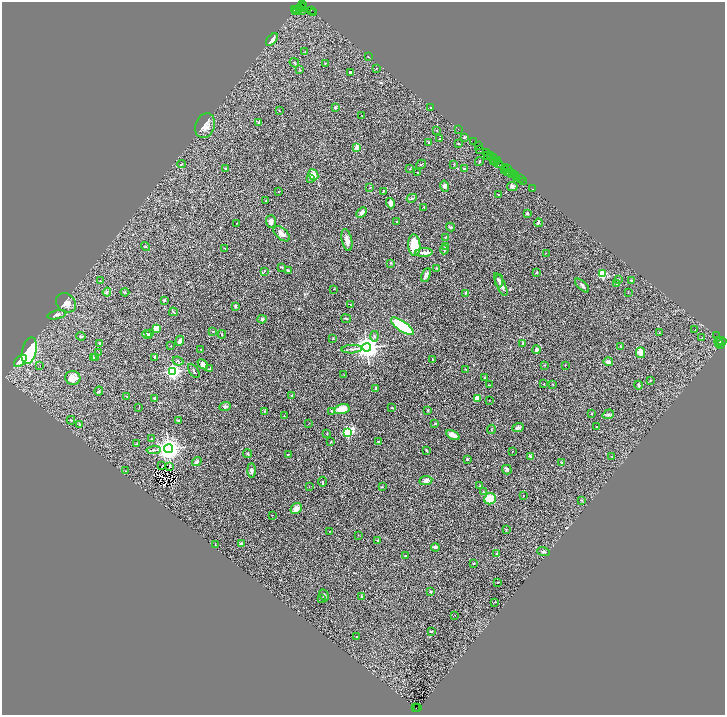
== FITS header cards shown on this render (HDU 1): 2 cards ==
NAXIS1  =                 1446
NAXIS2  =                 1426

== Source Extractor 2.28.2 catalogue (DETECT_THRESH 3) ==
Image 1446 x 1426 px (HDU 1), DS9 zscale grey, zoomed out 1/2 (1 PNG px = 2 x 2 image px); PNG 727 x 717 px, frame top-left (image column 2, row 1426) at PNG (2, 2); each listed source drawn as its Kron ellipse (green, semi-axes under 4 px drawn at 4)
Background 3.89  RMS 0.095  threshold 0.285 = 3 sigma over >= 5 px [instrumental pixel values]
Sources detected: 301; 49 cannot appear on this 1/2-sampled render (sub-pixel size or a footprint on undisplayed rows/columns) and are neither listed nor drawn; the other 252 listed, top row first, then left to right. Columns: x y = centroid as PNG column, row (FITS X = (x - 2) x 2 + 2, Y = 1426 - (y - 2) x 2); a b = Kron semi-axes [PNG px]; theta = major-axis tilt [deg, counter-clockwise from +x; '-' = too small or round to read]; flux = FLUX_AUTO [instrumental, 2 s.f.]
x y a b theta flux
303 4 3 2 - 200
301 7 5 3 - 890
303 7 2 2 - 500
295 9 2 2 - 460
300 9 2 1 - 860
297 10 2 1 - 470
303 10 4 2 - 1900
311 10 2 1 - 400
295 11 3 1 - 190
314 12 2 1 - 120
272 39 7 4 51 88
305 52 3 2 - 11
368 57 3 1 - 7.7
294 63 5 2 - 15
325 63 2 2 - 11
376 68 2 2 - 9.2
300 70 3 3 - 12
350 72 3 3 - 17
335 107 3 3 - 20
431 108 2 2 - 16
279 111 2 2 - 5.8
362 116 2 2 - 7.8
259 122 2 2 - 45
205 126 13 9 68 140
458 129 2 1 - 150
437 130 3 2 - 5.7
464 137 3 3 - 14
440 139 2 2 - 14
473 141 3 1 - 390
429 142 2 2 - 43
458 144 3 2 - 14
478 146 2 2 - 200
357 147 3 3 - 110
480 150 2 1 - 400
486 153 3 3 - 1000
487 156 3 2 - 390
490 156 4 3 - 820
494 158 4 1 - 1100
497 160 2 1 - 330
479 161 5 2 - 14
493 161 3 2 - 1300
495 162 3 2 - 550
499 163 4 3 - 1400
181 164 4 2 - 11
421 164 5 2 - 14
454 164 3 2 - 8
225 168 3 2 - 13
506 168 2 1 - 200
410 169 3 2 - 9.7
464 169 3 3 - 15
504 169 2 1 - 250
508 169 3 1 - 540
417 173 2 2 - 6.5
507 173 2 1 - 620
511 173 4 1 - 1100
513 173 2 1 - 530
313 175 6 5 - 160
513 175 3 1 - 550
515 175 2 1 - 240
516 177 4 2 - 410
311 178 3 3 - 17
520 179 3 2 - 320
523 182 2 1 - 380
445 186 6 4 -77 58
512 186 5 4 - 50
370 188 2 2 - 5.4
532 189 2 1 - 93
278 192 2 1 - 7.5
383 192 3 3 - 16
498 195 3 2 - 5.7
412 198 5 3 - 23
266 200 3 3 - 15
390 203 5 4 - 84
424 207 3 2 - 22
361 212 6 3 45 68
527 213 3 3 - 28
271 222 6 5 - 75
397 222 2 2 - 7.5
237 223 2 1 - 5.9
538 223 4 3 - 24
450 227 5 4 - 22
282 234 10 5 -40 110
446 237 3 2 - 21
347 240 11 5 -77 96
414 245 11 6 -87 490
145 247 4 3 - 18
445 247 3 3 - 11
225 248 2 2 - 8.7
444 250 4 3 - 22
424 253 9 3 4 110
546 253 2 1 - 14
391 263 2 2 - 17
281 267 4 3 - 16
437 268 3 2 - 10
265 271 4 2 - 14
288 271 4 3 - 30
537 272 4 2 - 14
602 274 3 3 - 750
426 275 7 3 65 70
618 280 4 2 - 11
100 281 2 2 - 7.3
499 281 6 2 -88 38
631 281 4 3 - 20
501 284 12 3 -64 95
617 284 3 3 - 15
582 285 9 4 -45 43
333 289 2 1 - 3.9
107 292 4 3 - 22
125 292 4 3 - 16
628 292 3 2 - 8.8
465 293 3 3 - 11
164 300 3 3 - 22
66 303 11 9 -39 110
351 305 3 2 - 6.4
235 306 4 3 - 27
173 312 4 2 - 16
57 315 10 3 13 49
262 319 4 3 - 34
346 319 5 2 - 15
402 326 13 5 -34 1500
156 328 3 3 - 260
695 329 2 2 - 5.2
213 331 2 2 - 20
659 333 2 2 - 12
147 334 5 3 - 38
149 334 4 2 - 35
222 334 4 2 - 12
81 336 5 3 - 22
374 336 5 3 - 32
716 336 3 1 - 1400
702 337 2 2 - 36
333 338 3 2 - 12
718 340 2 1 - 1100
180 341 5 3 - 97
720 342 6 4 11 1300
100 343 2 2 - 29
523 343 4 3 - 18
718 343 4 1 - 740
720 344 2 1 - 470
171 345 2 1 - 5.4
621 346 3 2 - 11
367 347 4 4 - 20000
200 349 2 1 - 8.9
352 349 10 3 3 54
536 350 4 3 - 60
29 351 13 7 76 950
99 352 2 2 - 8.5
640 352 5 4 - 170
155 357 3 2 - 11
93 358 3 2 - 17
95 358 4 3 - 13
433 360 2 2 - 5
20 361 7 4 42 190
178 361 5 3 - 21
608 362 5 4 - 68
203 364 6 4 -42 77
544 365 2 1 - 5.8
565 365 2 1 - 9
40 366 2 1 - 31
209 369 3 2 - 19
465 369 3 2 - 6.9
194 371 8 2 -56 22
173 372 3 3 - 5400
344 375 2 2 - 6.6
73 378 7 7 - 170
484 378 3 3 - 14
650 380 4 2 - 12
544 384 3 2 - 7.6
489 385 2 2 - 7.9
553 385 3 2 - 10
638 385 4 3 - 31
376 388 3 3 - 23
99 391 4 4 - 22
292 395 3 3 - 17
127 396 4 1 - 7.4
154 398 3 2 - 20
477 398 3 3 - 110
489 400 2 1 - 4.9
139 407 2 2 - 6.4
225 407 6 4 22 34
392 408 3 2 - 11
342 409 8 5 14 280
428 410 4 2 - 12
265 411 3 3 - 11
332 411 4 3 - 22
591 414 3 2 - 9.3
608 414 6 4 18 33
284 416 3 2 - 5.9
71 420 4 2 - 13
178 421 3 3 - 15
79 424 3 2 - 10
309 424 4 1 - 5.2
435 424 3 3 - 15
596 427 2 2 - 12
518 428 6 3 21 44
491 429 5 2 - 13
347 432 4 3 - 2300
327 434 4 2 - 11
453 435 7 4 -28 150
152 439 3 2 - 17
378 441 4 2 - 12
331 442 3 2 - 15
137 443 3 2 - 10
168 449 4 4 - 18000
154 450 7 3 4 33
426 450 2 2 - 20
512 451 2 2 - 7
247 454 5 3 - 22
288 454 3 2 - 7.9
530 456 4 3 - 32
612 457 2 1 - 4.9
467 459 2 2 - 12
197 462 5 3 - 36
562 463 4 3 - 12
162 466 2 1 - 6.3
169 467 2 1 - 3.8
507 470 5 4 - 38
126 471 2 1 - 5.3
251 471 7 4 -90 54
426 480 6 4 9 61
322 482 5 2 - 15
480 486 3 3 - 19
309 487 2 2 - 6.5
382 487 3 2 - 11
483 491 2 2 - 10
523 496 2 1 - 4.5
490 499 6 5 - 320
581 500 3 3 - 11
296 508 6 5 - 120
273 515 2 2 - 5.5
506 530 3 2 - 10
330 531 2 2 - 8.6
358 535 2 1 - 5.2
378 541 4 3 - 15
241 544 2 2 - 140
215 545 3 2 - 8.8
435 547 4 2 - 48
543 551 6 3 -16 28
497 553 4 3 - 17
406 556 4 3 - 13
473 564 2 2 - 10
498 582 2 2 - 13
431 592 3 3 - 21
324 595 6 2 -64 20
361 596 3 2 - 15
322 598 3 2 - 11
494 602 3 2 - 7.3
455 615 2 1 - 4.4
431 631 2 2 - 20
357 637 2 2 - 25
416 707 3 2 - 870
418 708 2 1 - 250
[49 sub-pixel or undisplayed-footprint detections neither listed nor drawn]